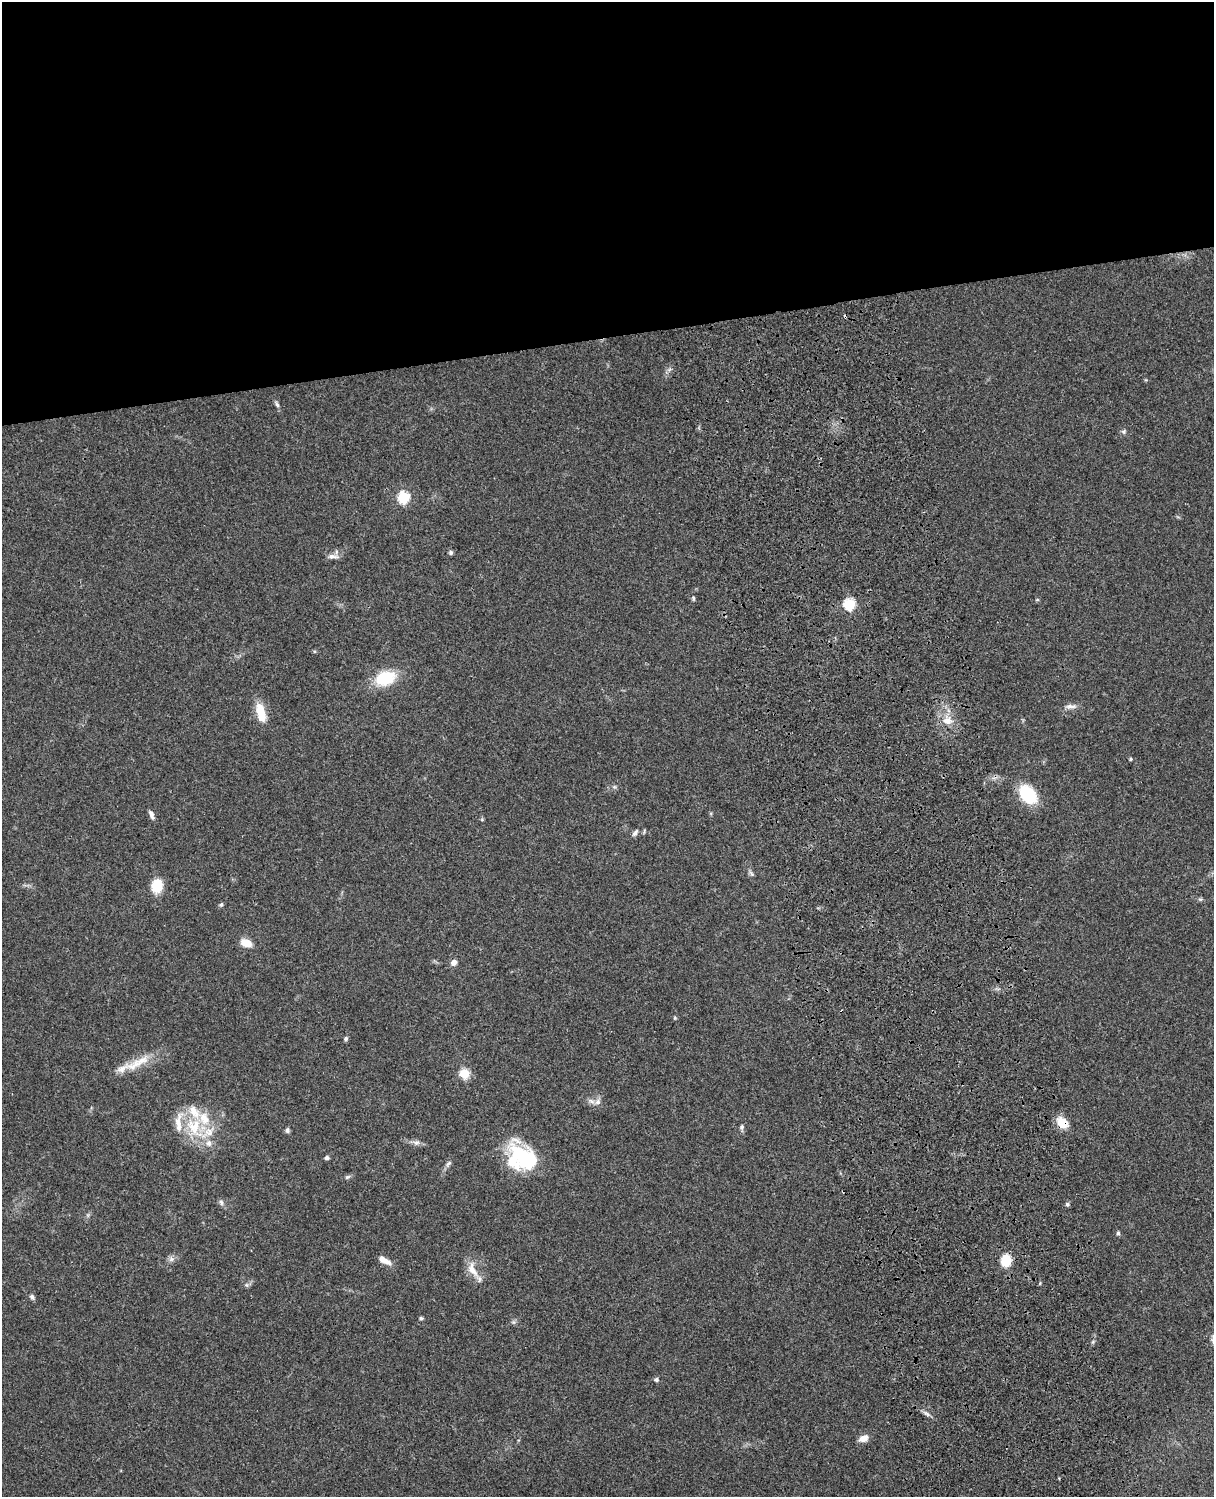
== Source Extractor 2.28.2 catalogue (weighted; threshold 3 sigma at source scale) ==
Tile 2 of 4 x 3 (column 2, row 1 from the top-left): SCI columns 1333-2544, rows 3268-4762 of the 5085 x 4926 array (HDU 1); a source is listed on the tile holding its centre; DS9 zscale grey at full resolution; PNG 1216 x 1499 px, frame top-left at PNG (2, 2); no overlay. Shown black and unused: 23% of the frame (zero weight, under 3 of 4 exposures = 6% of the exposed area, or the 3 px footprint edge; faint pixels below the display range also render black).
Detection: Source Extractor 2.28.2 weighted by HDU 2 'WHT'; one run over the whole footprint, this tile lists its part. Background 0.107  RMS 0.0065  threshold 0.0291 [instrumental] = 3 sigma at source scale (4.5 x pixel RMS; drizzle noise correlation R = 1.50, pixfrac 1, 0.05/0.05 arcsec/px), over >= 5 px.
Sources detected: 59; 1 inside a brighter object's white glare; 1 cosmic-ray / hot-pixel residue — not listed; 8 inside a brighter listed object's ellipse — not listed separately; the other 49 listed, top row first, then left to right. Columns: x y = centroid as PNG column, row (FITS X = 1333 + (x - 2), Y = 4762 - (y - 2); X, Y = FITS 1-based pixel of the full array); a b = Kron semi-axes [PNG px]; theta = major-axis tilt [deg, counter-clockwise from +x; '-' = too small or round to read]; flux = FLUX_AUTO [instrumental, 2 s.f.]
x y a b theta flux
277 404 9 5 -65 1.5
1124 432 8 4 82 1.2
404 497 6 6 - 54
451 553 5 4 - 1.7
332 556 16 6 -1 3.2
693 598 7 4 -77 0.98
1037 600 5 3 - 0.63
849 604 6 6 - 57
385 678 18 12 21 30
1071 706 16 6 2 3.3
261 712 21 9 -75 14
947 721 13 11 -7 6.8
1130 759 4 3 - 1
1028 794 17 11 -49 37
151 815 11 5 -67 2.5
635 833 11 5 54 2
751 874 9 5 -53 1.5
157 886 11 9 79 19
1200 899 6 4 -17 1
221 905 6 4 30 1.2
246 943 12 8 -23 8.3
454 962 7 7 - 3.3
675 1018 5 4 - 0.69
346 1039 5 5 - 1.3
134 1065 24 12 36 11
464 1073 5 5 - 36
598 1102 9 8 - 3.1
1063 1123 11 9 -39 13
194 1127 33 22 -68 30
742 1127 7 5 79 1.4
287 1130 7 5 77 1.5
416 1142 10 6 3 2.5
327 1158 5 4 - 1.7
522 1158 51 19 -66 32
448 1163 10 5 45 1.8
347 1177 8 5 27 1.4
221 1202 8 6 -68 1.8
1067 1204 5 5 - 1.3
1118 1233 5 4 - 1.3
171 1259 8 7 - 2.2
384 1260 15 6 -28 5.7
1006 1260 9 8 - 18
472 1269 25 10 -64 8.9
246 1285 6 5 - 1.3
32 1297 7 5 -48 1.6
421 1318 4 4 - 1.1
656 1380 6 5 - 1.5
927 1414 9 4 -35 1.9
863 1438 12 7 21 4.9
Overlapping masked pixels (flux is a lower limit): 1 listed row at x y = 1063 1123